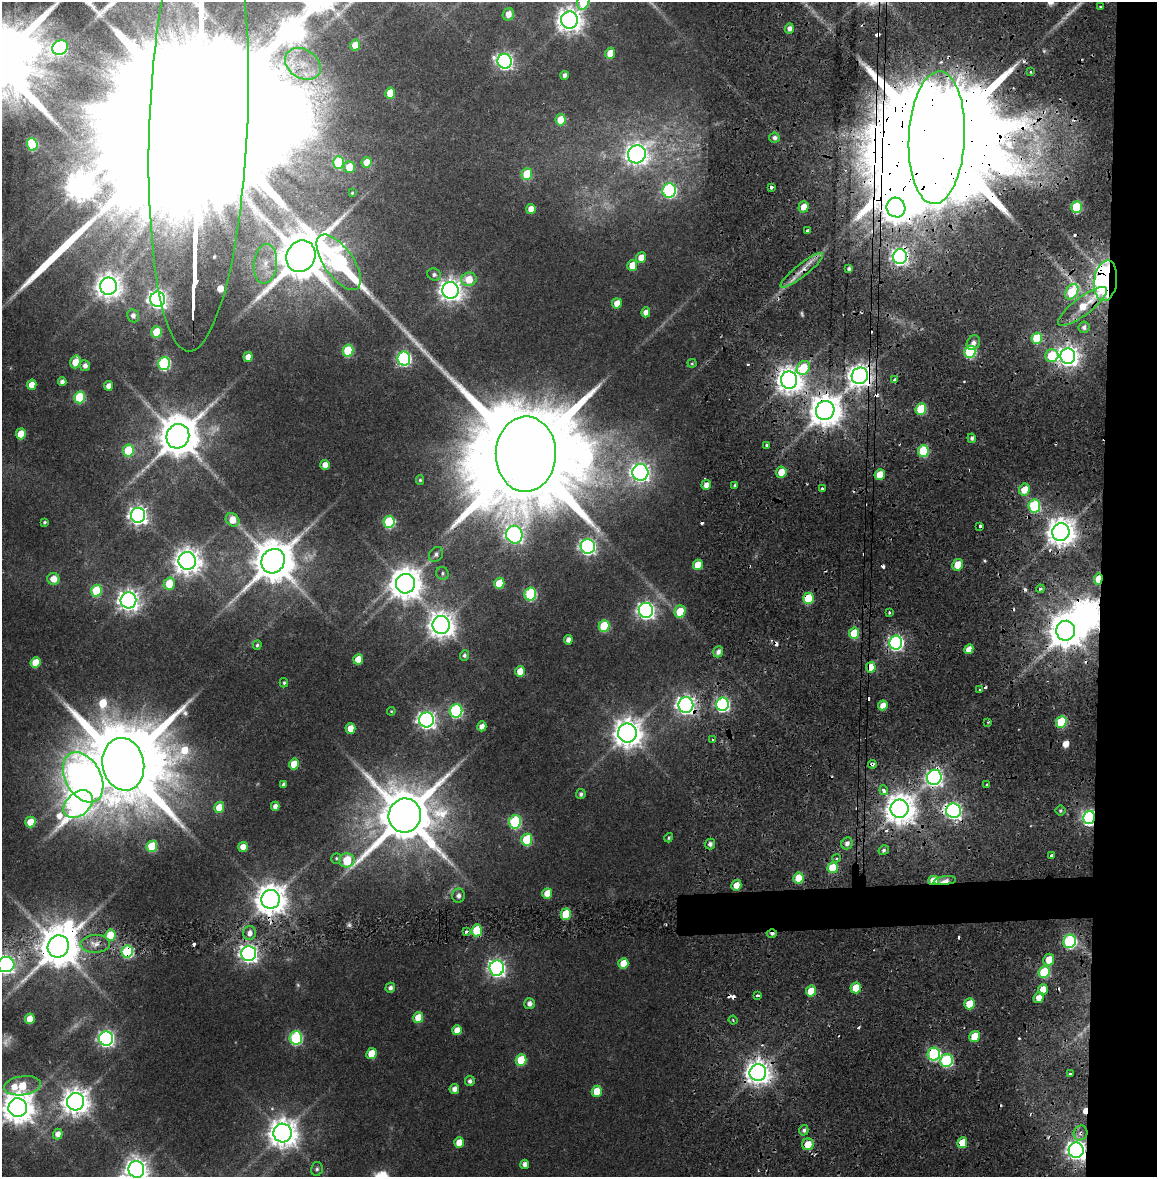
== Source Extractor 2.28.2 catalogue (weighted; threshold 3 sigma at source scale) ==
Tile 8 of 4 x 4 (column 4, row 2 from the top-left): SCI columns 3477-4631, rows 2425-3599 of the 4634 x 4850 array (HDU 1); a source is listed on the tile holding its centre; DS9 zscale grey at full resolution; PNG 1159 x 1179 px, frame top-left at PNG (2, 2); each listed source drawn as its Kron ellipse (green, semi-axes under 4 px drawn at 4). Shown black and unused: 7% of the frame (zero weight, under 2 of 4 exposures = <1% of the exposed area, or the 3 px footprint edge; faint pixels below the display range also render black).
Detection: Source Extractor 2.28.2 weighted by HDU 2 'WHT'; one run over the whole footprint, this tile lists its part. Background 0.0247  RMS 0.0043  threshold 0.0193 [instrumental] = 3 sigma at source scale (4.5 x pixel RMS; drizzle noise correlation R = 1.50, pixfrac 1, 0.0396/0.0396 arcsec/px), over >= 5 px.
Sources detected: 287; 8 too faint to see at this stretch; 3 inside a brighter object's white glare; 35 cosmic-ray / hot-pixel residue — neither listed nor drawn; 3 inside a brighter listed object's ellipse — not listed separately; the other 238 listed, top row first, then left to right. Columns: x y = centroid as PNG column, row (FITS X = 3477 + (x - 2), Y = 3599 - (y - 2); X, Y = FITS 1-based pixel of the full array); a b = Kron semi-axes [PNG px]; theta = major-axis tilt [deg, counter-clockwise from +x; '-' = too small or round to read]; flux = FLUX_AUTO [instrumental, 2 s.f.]
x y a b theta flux
583 2 8 6 73 19
1100 6 3 3 - 0.98
508 14 6 5 - 4.4
569 20 8 8 - 440
789 28 5 4 - 2
355 45 5 5 - 6.3
60 47 8 7 - 73
610 53 5 5 - 5.8
505 61 7 7 - 150
303 64 19 14 -33 11
1030 71 3 3 - 0.86
564 75 4 4 - 1.6
390 93 5 5 - 8.7
561 120 5 5 - 10
199 121 230 49 88 160000
774 138 5 5 - 1.7
937 138 66 28 87 35000
32 144 6 5 - 23
637 154 9 8 - 300
338 162 6 5 - 19
367 162 5 5 - 5.8
349 167 6 5 - 6.5
527 174 6 5 - 17
771 187 3 3 - 2.2
669 190 7 6 - 71
352 193 3 2 - 0.36
804 207 6 5 - 5.3
896 207 10 9 - 620
1077 207 6 5 - 26
531 209 5 5 - 4.9
808 230 3 3 - 2.4
301 256 16 14 61 2600
641 257 5 5 - 5
900 257 7 7 - 160
339 262 32 14 -55 120
265 264 20 11 84 7.4
632 265 5 5 - 6.2
849 269 4 3 - 1.2
802 270 27 6 39 5.6
434 274 7 6 - 1.4
469 279 8 6 10 8.9
1106 281 20 11 83 120
108 286 8 8 - 450
450 290 8 8 - 370
1072 292 8 6 58 20
158 299 7 7 - 220
617 303 5 5 - 4.9
1082 306 30 9 37 11
646 312 5 4 - 3.2
133 316 6 6 - 2.3
1084 327 6 5 - 1.5
157 332 5 5 - 14
1037 338 6 5 - 17
973 343 8 6 56 2.2
348 351 6 5 - 25
970 352 6 5 - 39
1052 356 6 6 - 16
1068 356 8 7 - 320
248 357 5 4 - 4.1
404 359 7 6 - 83
75 362 6 5 - 7.8
164 363 6 6 - 58
692 363 4 4 - 0.45
85 366 5 5 - 1.9
803 368 7 6 - 16
860 376 8 8 - 340
895 379 4 3 - 7.4
789 380 8 8 - 490
62 382 4 4 - 1.8
32 385 5 4 - 5.3
108 386 5 4 - 3.1
80 397 6 5 - 27
921 409 6 5 - 22
825 410 9 9 - 820
21 434 5 5 - 9.1
178 436 12 11 - 1700
972 438 5 4 - 1.1
766 446 4 3 - 1.7
128 450 6 5 - 20
923 451 6 5 - 25
526 454 38 30 89 16000
325 465 5 4 - 4.3
640 472 8 8 - 210
781 472 5 5 - 7.3
880 475 5 5 - 7.3
420 480 4 4 - 0.63
706 485 5 4 - 3
735 485 3 3 - 0.79
822 489 3 3 - 1.3
1024 490 6 5 - 7.2
1034 506 6 6 - 37
138 515 7 7 - 230
232 520 7 6 - 6.4
44 522 3 3 - 0.67
389 522 6 5 - 36
980 526 3 3 - 1.5
1061 532 9 8 - 640
514 535 9 8 - 160
588 546 7 7 - 140
436 554 8 6 49 1.2
187 561 9 8 - 510
273 561 12 11 - 1900
698 565 5 5 - 7.7
958 565 6 5 - 8
442 573 6 6 - 1
53 579 6 6 - 5.6
1098 579 6 4 86 10
499 583 5 5 - 13
169 584 6 5 - 11
405 584 10 9 - 820
1040 589 4 3 - 1.2
96 591 6 5 - 23
530 594 6 6 - 43
808 598 5 5 - 16
128 600 8 8 - 300
646 610 7 7 - 170
680 611 6 5 - 11
889 612 3 3 - 0.92
441 625 9 8 - 490
604 626 6 5 - 23
1066 631 10 9 - 1100
854 633 5 5 - 16
568 640 4 4 - 2.4
896 642 7 6 - 110
257 645 5 3 - 0.67
969 649 5 4 - 4.3
718 652 5 4 - 2
464 655 5 4 - 1.1
358 659 5 4 - 6.4
36 662 5 5 - 10
871 667 5 4 - 10
520 671 5 4 - 6.8
284 683 4 3 - 0.69
980 690 3 3 - 0.55
722 704 6 6 - 84
686 705 8 7 - 220
883 705 5 4 - 4.5
391 711 4 4 - 0.46
456 711 7 6 - 60
427 720 7 7 - 200
988 722 4 2 - 0.42
1061 722 6 5 - 26
482 726 5 4 - 3.2
350 728 5 5 - 7.2
627 733 9 9 - 640
713 740 4 2 - 1.1
123 764 26 21 -79 8400
294 764 5 5 - 9.9
872 764 4 3 - 1.6
83 777 27 17 -61 410
934 777 8 7 - 140
284 784 4 4 - 1.2
986 785 3 3 - 3.4
884 790 5 4 - 2.8
581 794 5 4 - 1.2
78 804 16 11 40 250
275 806 4 4 - 2.6
219 807 5 5 - 8.5
900 809 9 9 - 730
1060 810 5 5 - 0.71
953 811 7 7 - 140
405 816 17 16 - 3500
1089 818 7 5 78 110
30 822 5 5 - 10
515 822 7 6 - 44
669 838 5 3 - 0.66
527 840 6 5 - 22
847 843 6 5 - 2.1
710 844 5 5 - 1.7
152 846 6 5 - 22
243 847 5 4 - 4.8
884 850 5 4 - 0.99
1051 856 4 3 - 1.9
336 858 5 5 - 0.6
836 858 4 3 - 0.64
347 860 8 7 - 22
833 868 5 5 - 14
799 878 5 5 - 13
933 880 5 4 - 9.3
945 881 11 4 8 4.3
736 885 5 5 - 5.6
547 893 5 5 - 7.5
458 896 7 6 - 1.9
271 899 9 9 - 770
566 914 6 5 - 16
477 930 6 5 - 16
466 931 4 3 - 1.8
250 933 7 6 - 2.9
772 934 5 3 - 1.6
110 935 5 5 - 13
1070 941 7 6 - 68
95 944 15 9 2 4.1
58 946 11 10 - 1700
127 952 6 5 - 42
249 953 7 7 - 210
1049 960 6 5 - 7.1
623 963 5 5 - 7.8
6 964 8 7 - 160
497 968 7 7 - 170
1044 972 6 5 - 25
390 988 5 4 - 1.8
856 988 5 5 - 11
1043 989 5 5 - 6.9
811 991 5 5 - 12
758 996 3 3 - 1.2
1038 998 5 5 - 3.9
529 1004 5 5 - 2.2
970 1004 5 5 - 12
418 1018 5 5 - 9.6
30 1019 5 5 - 7.5
733 1020 4 3 - 0.46
457 1030 5 5 - 4.5
975 1036 5 5 - 11
106 1038 7 7 - 150
296 1038 7 6 - 53
371 1054 5 5 - 9.7
934 1054 6 6 - 52
521 1060 6 5 - 16
946 1061 6 6 - 51
758 1073 8 8 - 460
1070 1074 3 3 - 1.2
470 1081 5 5 - 1.5
22 1086 18 9 8 18
454 1089 5 4 - 2.9
597 1091 5 5 - 9.6
76 1102 9 8 - 550
18 1108 9 9 - 810
804 1130 5 4 - 1.2
283 1133 9 9 - 670
1081 1133 7 7 - 2.2
58 1134 5 5 - 3.1
459 1142 5 5 - 6.2
962 1143 5 5 - 10
808 1144 6 5 - 7.9
1076 1150 8 7 - 230
525 1164 4 4 - 2.3
136 1169 8 8 - 350
317 1169 7 6 - 1
Overlapping masked pixels (flux is a lower limit): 38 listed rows (the first 20) at x y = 937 138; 896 207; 900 257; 802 270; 1106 281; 1082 306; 860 376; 789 380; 825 410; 880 475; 1034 506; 1061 532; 1098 579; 808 598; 1066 631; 871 667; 686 705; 872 764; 934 777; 900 809
Isophote crosses this tile's border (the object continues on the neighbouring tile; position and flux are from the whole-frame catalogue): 5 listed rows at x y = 583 2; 199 121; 6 964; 18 1108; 136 1169